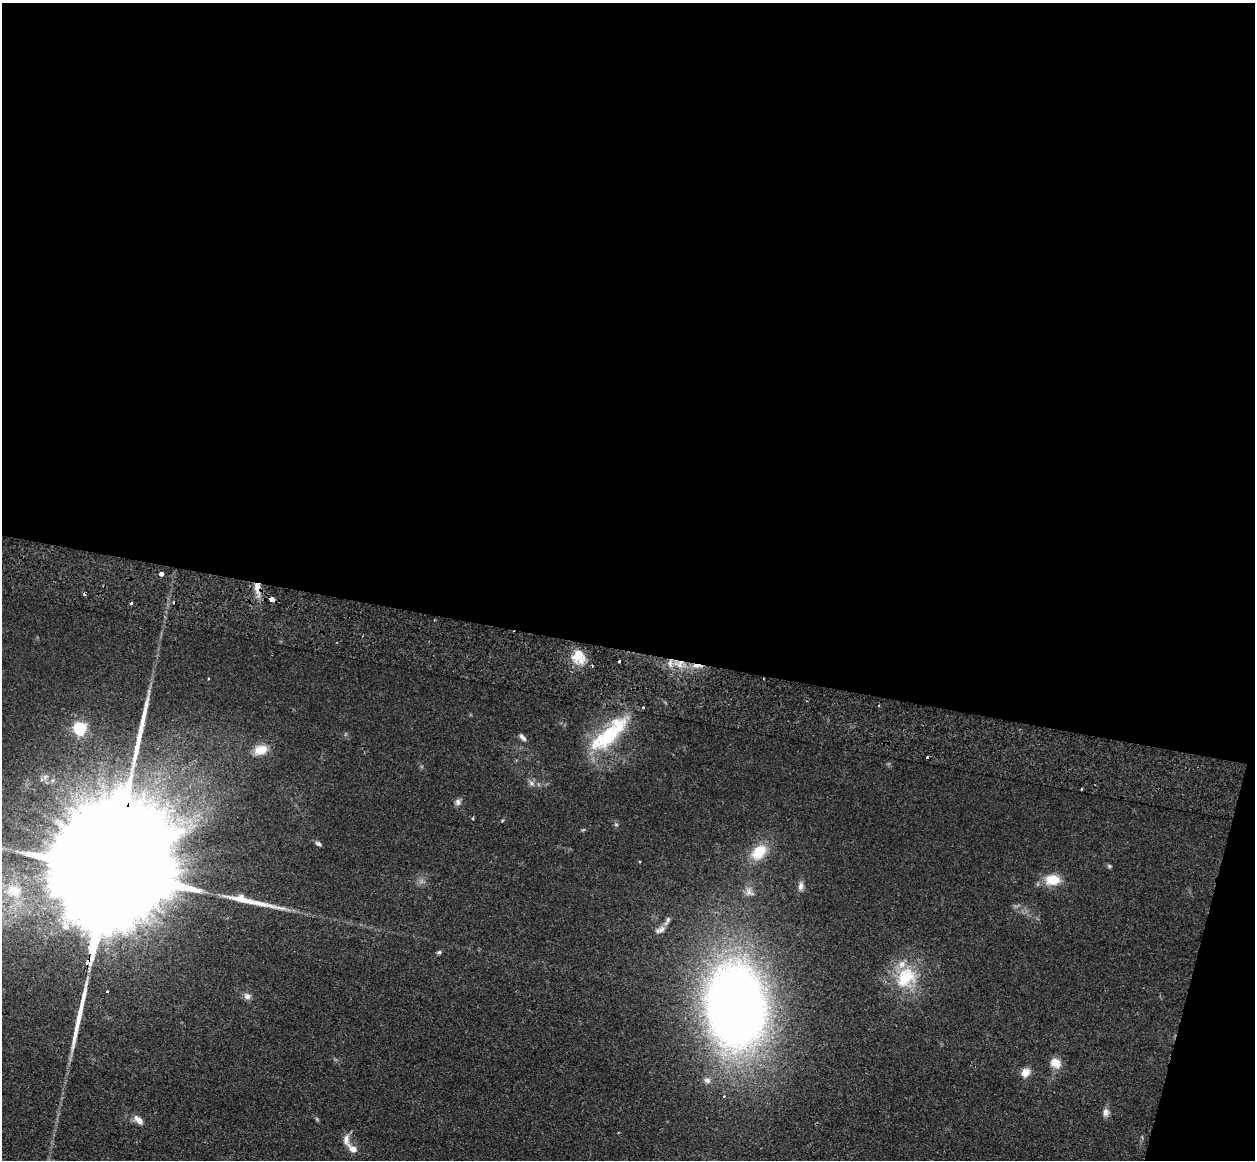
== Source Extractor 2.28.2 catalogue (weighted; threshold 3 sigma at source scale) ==
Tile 4 of 4 x 4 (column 4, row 1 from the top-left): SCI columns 3775-5027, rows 3808-4965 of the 5043 x 5143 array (HDU 1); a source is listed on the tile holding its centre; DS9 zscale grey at full resolution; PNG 1257 x 1162 px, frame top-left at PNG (2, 3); no overlay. Shown black and unused: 58% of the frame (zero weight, under 2 of 3 exposures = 3% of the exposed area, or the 3 px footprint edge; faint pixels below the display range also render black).
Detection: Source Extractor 2.28.2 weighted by HDU 2 'WHT'; one run over the whole footprint, this tile lists its part. Background 0.0726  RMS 0.0098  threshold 0.044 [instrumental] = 3 sigma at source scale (4.5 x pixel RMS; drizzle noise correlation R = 1.50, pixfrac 1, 0.05/0.05 arcsec/px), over >= 5 px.
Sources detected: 47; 1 too faint to see at this stretch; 1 inside a brighter object's white glare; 5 cosmic-ray / hot-pixel residue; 2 long thin detections or spike segments (spike, bleed or trail) — not listed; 3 inside a brighter listed object's ellipse — not listed separately; the other 35 listed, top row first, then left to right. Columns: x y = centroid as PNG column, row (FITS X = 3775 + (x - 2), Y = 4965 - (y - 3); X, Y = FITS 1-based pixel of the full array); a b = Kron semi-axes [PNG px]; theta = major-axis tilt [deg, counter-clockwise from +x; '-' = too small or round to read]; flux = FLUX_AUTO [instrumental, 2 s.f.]
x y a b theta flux
161 573 3 3 - 63
257 587 16 8 -89 9.9
272 599 4 4 - 11
578 656 18 15 -74 18
619 661 3 3 - 3
697 665 15 4 -3 6.3
80 729 6 6 - 130
610 734 56 18 45 69
522 737 10 5 -47 3.2
261 750 17 11 21 14
532 783 8 6 -22 3
1082 789 3 2 - 0.83
458 802 9 7 -89 3.3
472 818 4 3 - 1.1
318 844 8 5 -31 2.2
759 852 22 15 45 24
1109 866 5 5 - 1.4
110 874 97 22 75 110000
1053 880 19 13 4 19
801 886 12 6 84 4.1
14 891 20 14 -19 25
749 892 13 8 -54 5.1
243 899 68 9 -13 32
660 930 15 7 24 4.9
906 977 32 23 47 44
107 991 3 3 - 1.7
247 996 9 8 - 4.3
735 1006 48 33 -85 1300
1055 1063 14 12 -37 9.2
1026 1072 11 9 53 7.5
707 1080 9 8 - 4
724 1096 3 3 - 1.1
1106 1112 10 8 83 4.5
139 1120 11 6 -42 7.7
353 1149 14 8 -39 7
Overlapping masked pixels (flux is a lower limit): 5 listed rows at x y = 257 587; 272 599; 697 665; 610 734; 110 874